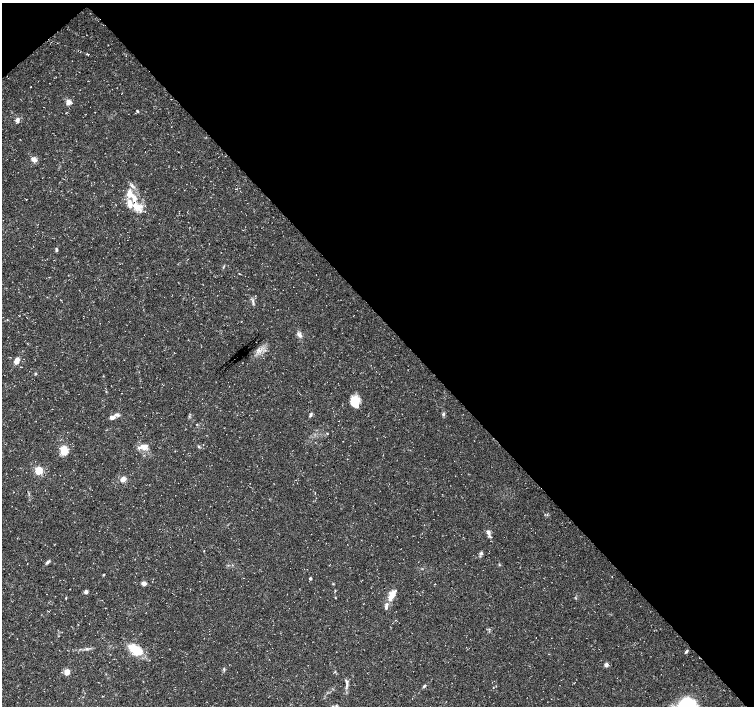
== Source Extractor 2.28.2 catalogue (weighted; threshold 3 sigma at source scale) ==
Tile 3 of 4 x 4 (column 3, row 1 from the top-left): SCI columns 3012-4514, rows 4433-5839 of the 6018 x 5987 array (HDU 1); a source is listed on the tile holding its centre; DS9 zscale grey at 2 x 2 block average (1 PNG px = mean of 2 x 2 image px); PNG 756 x 708 px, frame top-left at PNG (2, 3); no overlay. Shown black and unused: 46% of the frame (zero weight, under 3 of 5 exposures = <1% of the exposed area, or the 3 px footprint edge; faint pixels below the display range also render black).
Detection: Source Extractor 2.28.2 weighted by HDU 2 'WHT'; one run over the whole footprint, this tile lists its part. Background 0.0226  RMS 0.0035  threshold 0.0157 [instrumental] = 3 sigma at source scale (4.5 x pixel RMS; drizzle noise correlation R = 1.50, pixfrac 1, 0.0396/0.0396 arcsec/px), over >= 5 px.
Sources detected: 51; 9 inside a brighter listed object's ellipse — not listed separately; the other 42 listed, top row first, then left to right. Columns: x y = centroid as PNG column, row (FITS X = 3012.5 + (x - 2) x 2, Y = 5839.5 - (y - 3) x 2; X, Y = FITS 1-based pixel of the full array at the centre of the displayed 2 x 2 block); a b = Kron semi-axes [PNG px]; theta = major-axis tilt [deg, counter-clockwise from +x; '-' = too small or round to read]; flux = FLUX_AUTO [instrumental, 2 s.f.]
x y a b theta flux
88 54 3 2 - 0.53
31 87 2 2 - 0.35
68 102 3 3 - 12
137 111 4 3 - 0.67
17 120 6 4 -85 2.3
34 159 7 5 -35 3.2
134 200 18 6 -83 11
141 206 6 4 21 2.9
56 250 4 3 - 1.2
239 273 2 2 - 0.35
299 335 9 4 -49 2.7
17 361 6 4 65 5.3
35 374 3 3 - 0.76
355 402 12 8 -73 13
443 414 4 3 - 1.2
117 415 7 4 -15 2.2
310 415 6 3 66 1.3
112 418 7 4 1 3
327 433 3 2 - 0.45
142 446 12 6 -26 5.1
199 446 4 3 - 0.93
64 451 9 7 81 10
39 470 3 3 - 46
123 480 5 4 - 4.9
488 532 6 4 -65 3.3
204 551 2 2 - 0.36
481 553 6 4 42 1.5
47 562 5 3 - 1.6
103 575 4 2 - 0.55
310 578 2 2 - 1.8
144 583 5 3 - 3
86 592 2 2 - 5.8
391 595 13 5 63 9.7
66 598 4 2 - 0.5
335 598 3 2 - 0.45
135 650 17 11 -47 14
686 651 5 3 - 1.2
606 665 4 3 - 2.7
224 669 3 3 - 0.75
67 672 3 3 - 20
347 682 10 4 -83 2.8
424 686 4 3 - 1.2
Diffuse or blended objects may show on this block-average render without a row.